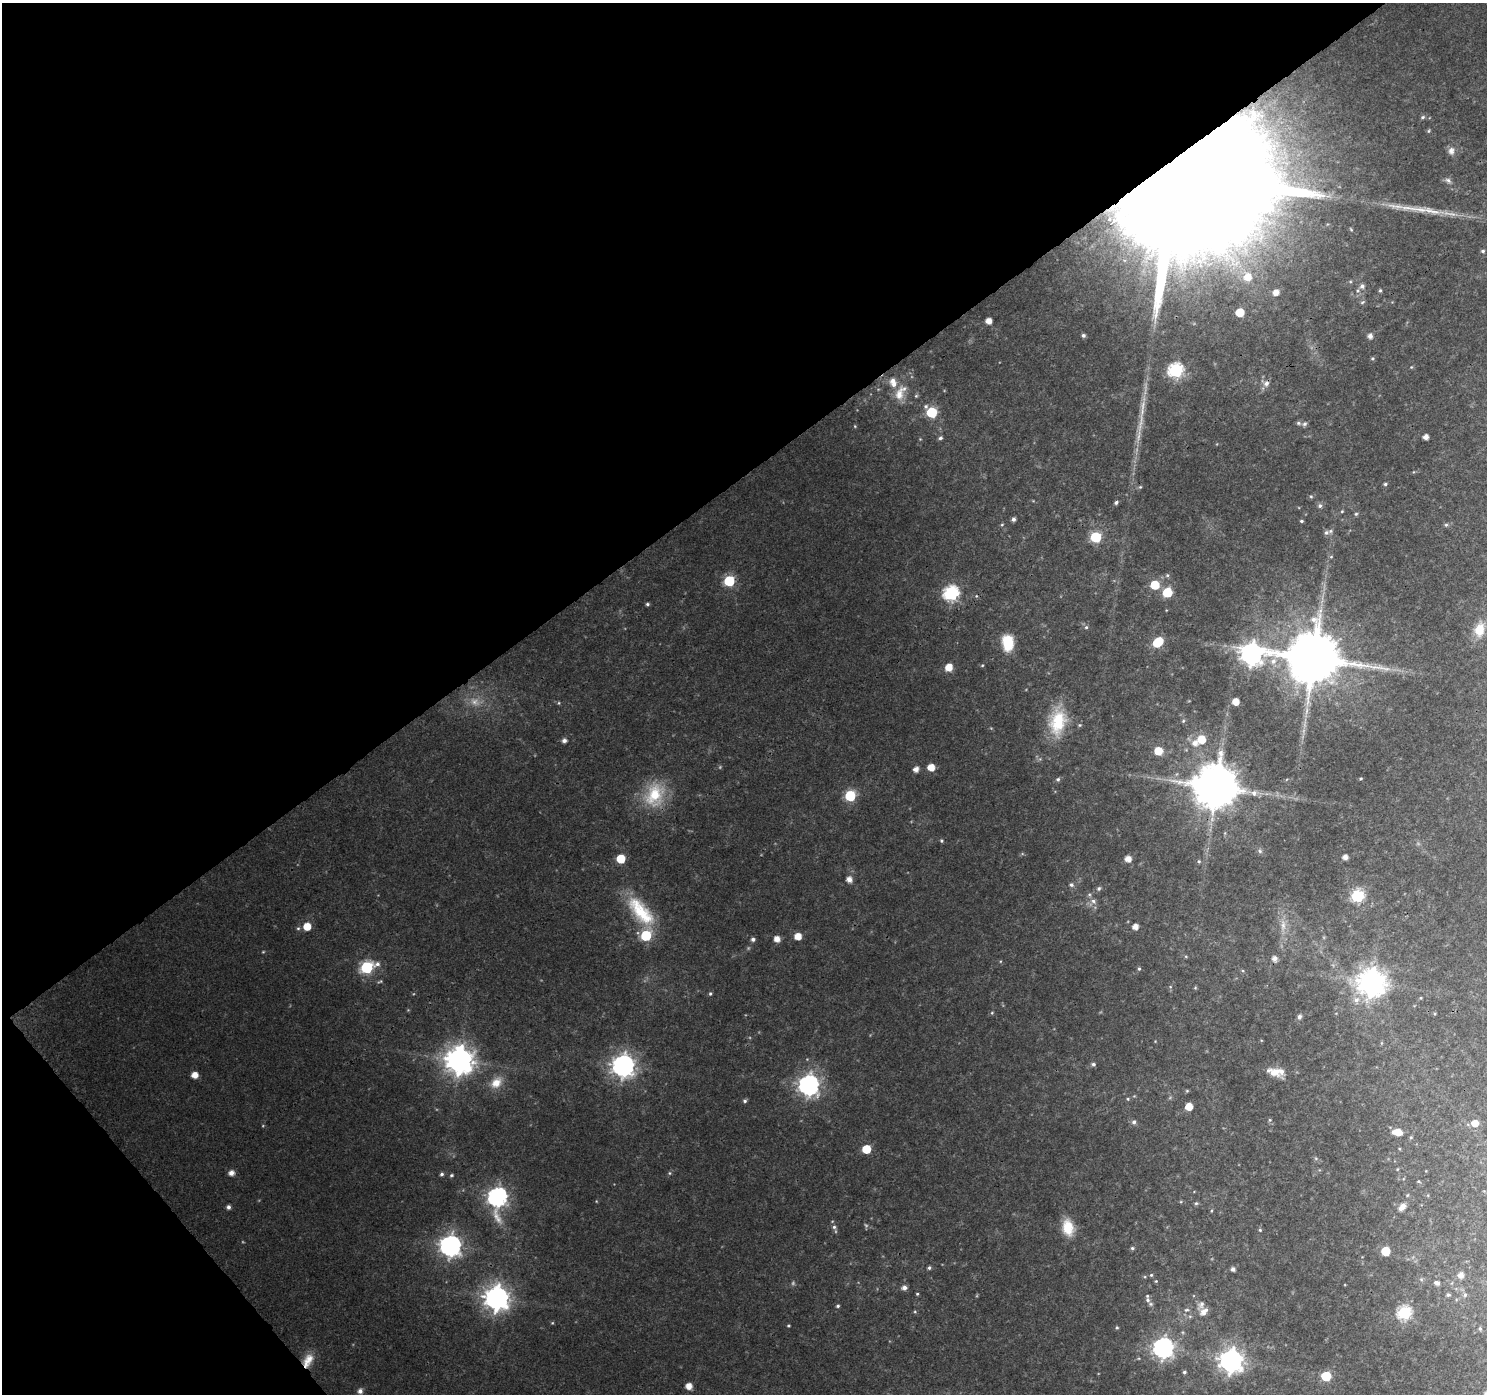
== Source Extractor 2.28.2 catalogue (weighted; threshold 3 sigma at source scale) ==
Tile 5 of 4 x 4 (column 1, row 2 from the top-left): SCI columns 48-1532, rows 2957-4348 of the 6040 x 5978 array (HDU 1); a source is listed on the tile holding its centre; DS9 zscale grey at full resolution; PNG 1489 x 1396 px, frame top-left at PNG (2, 3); no overlay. Shown black and unused: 37% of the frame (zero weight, under 3 of 4 exposures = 5% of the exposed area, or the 3 px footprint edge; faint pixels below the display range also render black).
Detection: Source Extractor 2.28.2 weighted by HDU 2 'WHT'; one run over the whole footprint, this tile lists its part. Background 0.0414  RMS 0.0039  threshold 0.0175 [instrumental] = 3 sigma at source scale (4.5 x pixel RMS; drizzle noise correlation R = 1.50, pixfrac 1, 0.0396/0.0396 arcsec/px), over >= 5 px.
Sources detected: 190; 4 too faint to see at this stretch — not listed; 10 inside a brighter listed object's ellipse — not listed separately; the other 176 listed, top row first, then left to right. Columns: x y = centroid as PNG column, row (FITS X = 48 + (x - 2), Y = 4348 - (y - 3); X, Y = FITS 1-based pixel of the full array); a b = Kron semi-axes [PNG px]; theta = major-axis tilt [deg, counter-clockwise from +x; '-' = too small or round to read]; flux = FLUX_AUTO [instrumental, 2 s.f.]
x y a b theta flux
1423 117 6 5 - 0.79
1429 131 6 4 88 0.49
1451 151 11 8 88 2
1175 177 98 25 36 64000
1448 180 10 6 -32 1.3
1414 209 59 8 -8 11
1351 229 5 4 - 0.46
1483 251 5 4 - 0.71
1124 259 30 20 -27 25
1248 277 9 9 - 5.3
1362 286 7 6 - 1.5
1380 290 5 4 - 0.59
1276 292 6 6 - 3
1362 302 7 5 28 0.7
1240 312 5 5 - 11
989 321 5 5 - 3.1
1083 335 5 4 - 0.86
1370 336 6 5 - 2.1
1372 358 5 5 - 0.57
1411 367 4 4 - 0.38
1176 371 7 7 - 81
1266 383 8 6 18 1.9
899 394 23 12 71 6.6
916 396 5 5 - 0.51
1142 408 49 7 82 9.3
931 412 7 6 - 28
1298 423 7 5 -16 0.8
1305 424 6 6 - 1
855 426 5 4 - 0.38
1426 437 5 4 - 2.5
940 438 5 5 - 0.87
920 439 4 4 - 0.32
1385 484 5 4 - 0.68
1140 487 6 5 - 0.6
1311 496 5 5 - 0.56
1116 502 5 4 - 0.88
1320 506 6 6 - 1.1
1342 511 4 4 - 0.41
1356 514 5 5 - 0.59
1013 519 4 4 - 1.2
1301 521 4 3 - 0.6
1002 525 5 3 - 0.4
1446 525 5 5 - 0.61
1326 532 7 6 - 1.1
1096 537 6 6 - 31
1331 557 5 5 - 0.53
1167 575 6 5 - 0.73
729 581 6 6 - 31
1155 585 6 6 - 15
1167 592 6 6 - 18
951 593 7 7 - 88
647 604 4 4 - 0.71
1086 627 5 5 - 0.73
1479 629 16 11 78 7.4
1008 642 18 12 -87 11
1158 642 8 6 41 15
1251 654 10 9 - 270
1314 658 15 14 - 3200
1273 661 9 8 - 2.8
982 665 4 4 - 0.4
949 667 6 5 - 6.1
474 702 15 10 -38 4
1236 702 5 5 - 4.8
559 703 5 3 - 0.4
1183 721 5 5 - 0.58
1058 722 34 20 81 17
1080 725 5 4 - 0.51
1201 739 6 6 - 8.9
564 740 5 5 - 1.6
1195 743 8 7 - 2.5
1158 751 6 6 - 7.8
931 767 5 5 - 5.7
916 769 5 5 - 2.5
1058 779 6 5 - 0.79
1361 779 4 3 - 0.47
1216 787 12 12 - 1900
1254 793 11 9 -5 2.6
654 795 33 24 73 18
850 796 6 6 - 33
941 841 5 5 - 0.57
1260 851 6 6 - 0.86
1345 857 5 4 - 2.4
621 859 6 6 - 14
1128 859 5 5 - 3.6
1199 861 6 5 - 0.61
849 879 6 5 - 2.7
1071 885 6 6 - 1
1099 888 6 5 - 0.86
1357 896 6 6 - 51
1093 901 8 6 -35 1.6
641 911 46 19 -49 22
1283 925 21 8 87 4.8
307 926 6 6 - 7.8
1135 927 5 5 - 2.9
298 928 6 5 - 0.63
646 935 7 6 - 30
798 936 5 5 - 5.1
753 939 5 4 - 1.1
777 939 5 5 - 3.3
1186 956 5 3 - 0.43
1274 958 6 6 - 2.3
367 967 8 6 24 52
1139 969 5 4 - 0.56
380 981 7 4 22 0.54
1371 982 9 9 - 520
1195 988 5 4 - 0.43
710 994 6 4 75 0.63
1420 998 4 4 - 0.42
1356 1000 9 9 - 2.7
992 1013 5 5 - 0.49
1299 1017 6 5 - 1.4
459 1060 9 9 - 540
1093 1064 6 5 - 0.93
623 1066 8 8 - 290
1275 1072 14 11 -3 5.1
195 1075 5 5 - 3.9
496 1083 17 12 45 5.8
809 1085 8 8 - 210
1187 1091 5 4 - 0.43
1128 1099 5 4 - 0.49
745 1101 5 5 - 0.76
1189 1107 5 5 - 6.9
1270 1120 5 5 - 0.61
1134 1122 6 6 - 1.2
1475 1123 6 6 - 4.1
1397 1132 9 6 -7 6.1
866 1149 6 5 - 12
1316 1158 6 4 -1 0.6
1397 1169 4 4 - 0.38
231 1173 6 5 - 2.5
669 1173 5 5 - 0.56
442 1174 5 4 - 0.86
451 1175 5 4 - 0.59
1418 1181 5 3 - 0.46
1407 1195 5 4 - 0.43
497 1197 10 8 86 180
596 1201 4 3 - 0.28
1196 1203 6 5 - 0.61
1403 1206 7 7 - 2.1
228 1207 5 4 - 1.3
1211 1211 5 3 - 0.37
834 1227 6 6 - 0.99
1068 1228 20 13 -78 8.5
1260 1230 4 4 - 0.5
450 1246 8 8 - 250
1132 1248 5 4 - 0.69
1385 1251 6 6 - 15
929 1268 5 4 - 0.81
1233 1269 4 4 - 1.4
1151 1275 4 4 - 0.55
1461 1275 6 6 - 2.5
1421 1279 6 4 -19 0.56
1156 1281 4 4 - 0.42
1437 1283 6 4 -22 1.4
904 1288 6 5 - 1.8
917 1294 4 3 - 0.44
1448 1295 5 4 - 0.72
1465 1295 5 5 - 0.77
497 1298 9 8 - 390
1148 1300 8 7 - 1.4
838 1306 5 4 - 0.62
1186 1310 7 5 6 0.85
915 1312 5 3 - 0.42
1204 1312 13 8 48 2.9
1404 1313 7 6 - 64
552 1323 5 3 - 0.37
788 1326 4 3 - 0.44
1117 1327 5 4 - 0.49
1480 1328 5 4 - 0.55
1163 1348 8 8 - 210
308 1360 19 10 62 5.7
1231 1361 8 8 - 330
1184 1372 5 4 - 0.78
1326 1376 6 6 - 18
689 1386 5 5 - 3.8
360 1391 5 5 - 1.8
Overlapping masked pixels (flux is a lower limit): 3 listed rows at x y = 1175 177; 1216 787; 308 1360